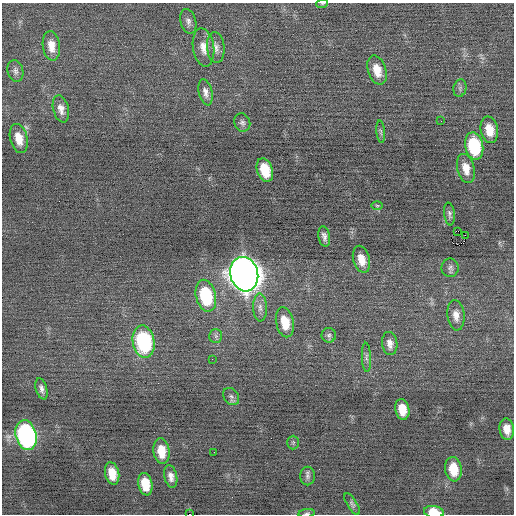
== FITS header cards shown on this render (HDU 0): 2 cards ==
NAXIS1  =                  512 / Axis length
NAXIS2  =                  512 / Axis length

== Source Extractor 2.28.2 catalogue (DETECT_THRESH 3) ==
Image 512 x 512 px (HDU 0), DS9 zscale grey, 1 PNG px = 1 image px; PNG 516 x 516 px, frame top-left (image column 1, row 512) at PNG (2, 3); each listed source drawn as its Kron ellipse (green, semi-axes under 4 px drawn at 4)
Background -0.0419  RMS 0.68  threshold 2.03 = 3 sigma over >= 5 px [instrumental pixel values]
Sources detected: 53; all 53 listed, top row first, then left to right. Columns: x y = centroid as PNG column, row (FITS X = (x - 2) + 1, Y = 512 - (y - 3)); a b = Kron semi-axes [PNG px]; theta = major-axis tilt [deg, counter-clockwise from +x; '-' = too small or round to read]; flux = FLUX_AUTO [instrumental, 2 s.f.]
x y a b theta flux
322 4 6 4 18 61
188 21 12 7 -75 210
51 46 15 8 -82 510
203 47 19 10 -82 510
216 48 16 9 -84 310
377 70 15 9 -72 660
15 71 11 8 -75 170
460 88 9 6 79 120
205 92 13 6 -78 260
61 109 14 8 -76 320
441 121 2 2 - 17
242 122 9 8 - 160
489 130 13 8 -79 750
381 132 11 4 -85 95
19 138 15 8 -76 660
474 146 14 9 -79 3000
466 169 15 8 -75 560
265 170 12 7 -71 1300
377 205 6 4 -1 61
449 214 11 5 -83 140
458 231 2 2 - 830
465 235 2 2 - 280
324 237 10 5 -80 200
361 259 14 8 -75 590
450 268 9 8 - 160
244 274 17 14 -75 67000
206 296 16 10 -77 2900
260 307 14 7 -89 250
456 315 15 8 -84 380
285 322 15 9 -78 980
329 335 7 7 - 130
216 336 7 6 - 110
144 342 16 11 -80 4900
390 343 11 7 -82 290
366 357 14 4 -87 160
212 359 2 2 - 31
41 389 11 5 -74 200
231 396 9 7 -53 160
402 409 10 7 -80 700
507 429 11 7 -83 510
26 435 15 10 -75 10000
293 442 7 5 88 84
161 451 13 8 -83 820
214 452 2 2 - 86
453 469 12 8 -80 980
112 474 11 7 -78 730
171 476 11 6 -78 270
307 476 9 7 -90 150
145 484 11 7 -80 960
352 504 12 5 -58 120
434 512 10 6 -9 790
307 513 8 4 8 81
189 514 3 2 - 420
At the frame edge (FLAGS 8, measured only in part): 4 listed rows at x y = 322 4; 434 512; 307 513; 189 514